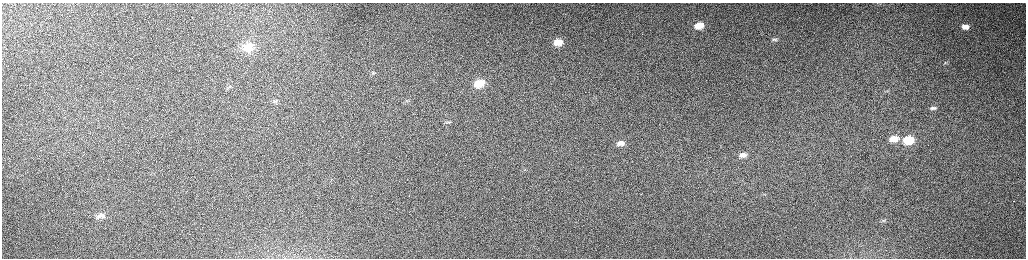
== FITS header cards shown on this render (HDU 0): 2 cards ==
NAXIS1  =                 2048 /fastest changing axis
NAXIS2  =                  512 /next to fastest changing axis

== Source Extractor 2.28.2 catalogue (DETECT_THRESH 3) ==
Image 2048 x 512 px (HDU 0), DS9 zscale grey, zoomed out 1/2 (1 PNG px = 2 x 2 image px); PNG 1028 x 260 px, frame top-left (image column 1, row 511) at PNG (2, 3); no overlay
Background 158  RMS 1.5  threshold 4.63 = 3 sigma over >= 5 px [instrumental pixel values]
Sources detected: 21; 2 cannot appear on this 1/2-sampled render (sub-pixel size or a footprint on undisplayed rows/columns) and are not listed; the other 19 listed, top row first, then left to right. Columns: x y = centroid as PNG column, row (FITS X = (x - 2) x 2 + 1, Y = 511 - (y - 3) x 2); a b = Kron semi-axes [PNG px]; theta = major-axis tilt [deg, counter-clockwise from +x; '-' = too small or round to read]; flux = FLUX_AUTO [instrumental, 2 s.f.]
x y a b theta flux
699 25 9 7 4 5600
965 27 9 6 1 2100
774 39 8 4 1 680
558 42 10 7 9 4800
248 47 13 10 11 6400
373 73 6 4 -34 680
479 83 9 7 11 6400
230 86 6 5 - 680
276 101 8 4 18 760
408 101 7 6 - 850
933 108 7 3 1 730
449 122 5 4 - 510
894 139 11 7 3 4700
908 140 9 6 6 12000
621 143 6 4 3 1300
743 155 6 4 6 1600
1014 201 2 1 - 280
101 216 11 6 12 1600
884 221 6 4 -19 600
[2 sub-pixel or undisplayed-footprint detections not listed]